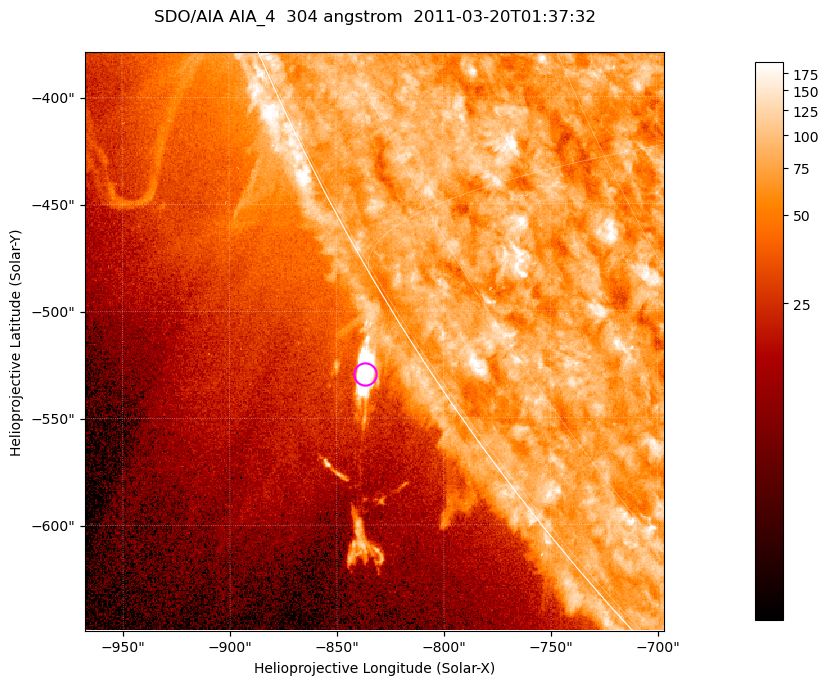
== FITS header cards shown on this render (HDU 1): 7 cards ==
TELESCOP= 'SDO/AIA '           / For AIA: SDO/AIA
INSTRUME= 'AIA_4   '           / For AIA: AIA_ATA1, AIA_ATA2, AIA_ATA3 or AIA_AT
WAVELNTH=                  304 / [angstrom] Wavelength
WAVEUNIT= 'angstrom'           / Wavelength unit: angstrom
DATE-OBS= '2011-03-20T01:37:32.126' / [ISO] Date when observation started; ISO 8
CTYPE1  = 'HPLN-TAN'           / CTYPE1; Typically HPLN
CTYPE2  = 'HPLT-TAN'           / CTYPE2; Typically HPLT

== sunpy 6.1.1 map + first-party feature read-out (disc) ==
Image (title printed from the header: SDO/AIA AIA_4  304 angstrom  2011-03-20T01:37:32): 451 x 451 px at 0.6 arcsec/px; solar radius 964 arcsec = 1606 px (partial field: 1.1% of the solar disc is inside the frame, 42% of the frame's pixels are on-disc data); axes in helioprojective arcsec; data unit not stated in the header (colour bar unlabelled)
Orientation: roll -0.132 deg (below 1 deg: not rotated)
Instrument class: DISC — disc imager (sunpy class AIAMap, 304 A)
Bright regions (active regions / flare kernels): reference = the on-disc median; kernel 5 px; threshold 5 sigma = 94.6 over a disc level ~76.2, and >= 1.15x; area >= 203 px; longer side >= 5 px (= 3 arcsec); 0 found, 0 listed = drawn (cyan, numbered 1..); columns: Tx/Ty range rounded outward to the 2 arcsec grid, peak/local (2 s.f.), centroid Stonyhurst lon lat
Off-limb structures (1.02-1.3 R_sun): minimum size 101 px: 5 found; the strongest spans PA ~120..125 deg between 1.02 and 1.04 R_sun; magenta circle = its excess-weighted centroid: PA ~120 deg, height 1.03 R_sun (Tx ~-836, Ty ~-530 arcsec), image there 14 x the reference